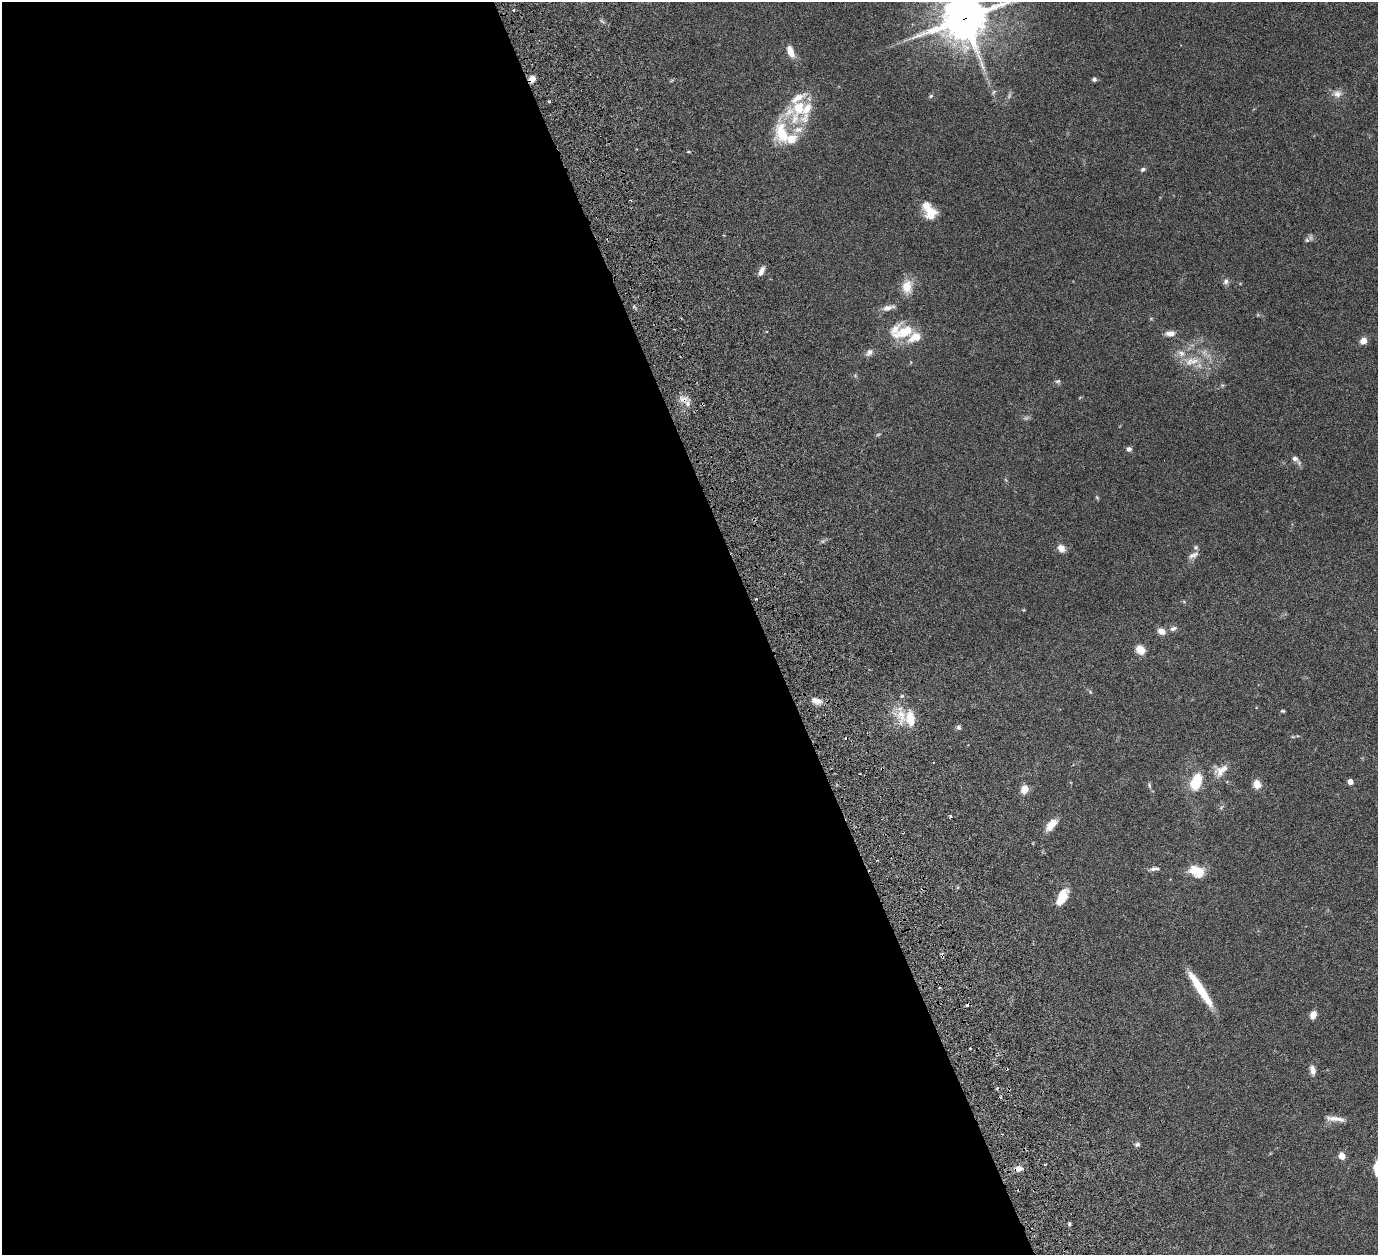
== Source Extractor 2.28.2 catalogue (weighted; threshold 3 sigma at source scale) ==
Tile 9 of 4 x 4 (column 1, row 3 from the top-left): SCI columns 63-1438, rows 1571-2823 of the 5682 x 5542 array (HDU 1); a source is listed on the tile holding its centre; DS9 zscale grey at full resolution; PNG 1380 x 1257 px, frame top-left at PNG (2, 2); no overlay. Shown black and unused: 55% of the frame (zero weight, under 3 of 6 exposures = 5% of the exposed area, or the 3 px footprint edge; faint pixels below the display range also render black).
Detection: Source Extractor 2.28.2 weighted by HDU 2 'WHT'; one run over the whole footprint, this tile lists its part. Background 0.0539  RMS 0.0027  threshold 0.0112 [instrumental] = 3 sigma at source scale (4.09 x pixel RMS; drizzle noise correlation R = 1.36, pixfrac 0.8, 0.05/0.05 arcsec/px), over >= 5 px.
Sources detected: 85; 2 too faint to see at this stretch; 5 cosmic-ray / hot-pixel residue — not listed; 15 inside a brighter listed object's ellipse — not listed separately; the other 63 listed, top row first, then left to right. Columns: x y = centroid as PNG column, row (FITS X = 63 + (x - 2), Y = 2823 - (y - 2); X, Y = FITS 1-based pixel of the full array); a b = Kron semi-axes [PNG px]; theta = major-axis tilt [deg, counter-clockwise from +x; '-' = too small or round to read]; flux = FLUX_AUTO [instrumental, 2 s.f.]
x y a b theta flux
964 18 17 16 - 750
790 51 14 7 -68 2.7
532 78 7 7 - 1.8
1094 79 5 5 - 0.64
994 92 8 4 67 0.44
1337 94 11 10 - 1.6
931 96 6 5 - 0.38
1009 96 9 5 64 0.61
549 102 3 3 - 0.27
799 108 49 24 82 12
689 152 5 3 - 0.29
1143 169 7 4 32 0.59
931 211 16 14 -63 4.3
1307 240 6 6 - 0.58
761 271 12 6 63 1.4
1226 281 8 7 - 0.8
907 287 17 12 82 3.8
888 308 18 7 15 1.6
1170 333 12 7 5 1.5
915 337 33 18 -5 5.6
1363 341 8 7 - 1.9
869 352 11 8 44 1.1
1192 361 24 12 13 4.8
1058 381 8 5 15 0.48
683 399 12 8 -15 1.9
1129 449 5 5 - 0.88
1295 458 10 7 -30 1
1097 497 5 5 - 0.3
1061 548 10 8 -50 1.7
1193 555 15 7 29 1.2
1184 602 6 3 -20 0.28
1024 610 5 3 - 0.21
1173 629 10 6 18 0.84
1161 631 10 7 -28 1.6
1140 650 10 8 -45 3
1090 692 5 5 - 0.32
816 701 14 7 -19 1.9
1283 711 5 4 - 0.32
910 719 17 10 -82 4.8
959 727 6 6 - 0.57
1293 737 6 3 -17 0.25
1220 771 16 16 - 2.8
1350 781 4 4 - 2
1196 782 19 11 72 7.3
1257 784 10 9 - 2.2
1149 785 9 5 -76 0.49
1024 789 7 6 - 3.5
1221 807 8 3 45 0.35
950 816 4 3 - 0.37
1051 825 17 8 51 2.9
1154 868 13 5 7 0.92
1196 871 20 13 -21 4.4
1062 897 19 9 61 4.8
939 988 2 2 - 0.29
1200 989 42 7 -57 8.8
1313 1015 9 7 69 1.6
1313 1070 11 6 -79 1.5
1335 1119 26 6 -7 2
1137 1144 6 5 - 0.67
1342 1156 5 4 - 4.7
1377 1168 20 8 87 2.9
1018 1169 11 7 16 1.5
1069 1224 6 4 -89 0.37
Overlapping masked pixels (flux is a lower limit): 4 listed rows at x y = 964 18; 532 78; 683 399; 1018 1169
Isophote crosses this tile's border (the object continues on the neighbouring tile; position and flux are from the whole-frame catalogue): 2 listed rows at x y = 964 18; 1377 1168